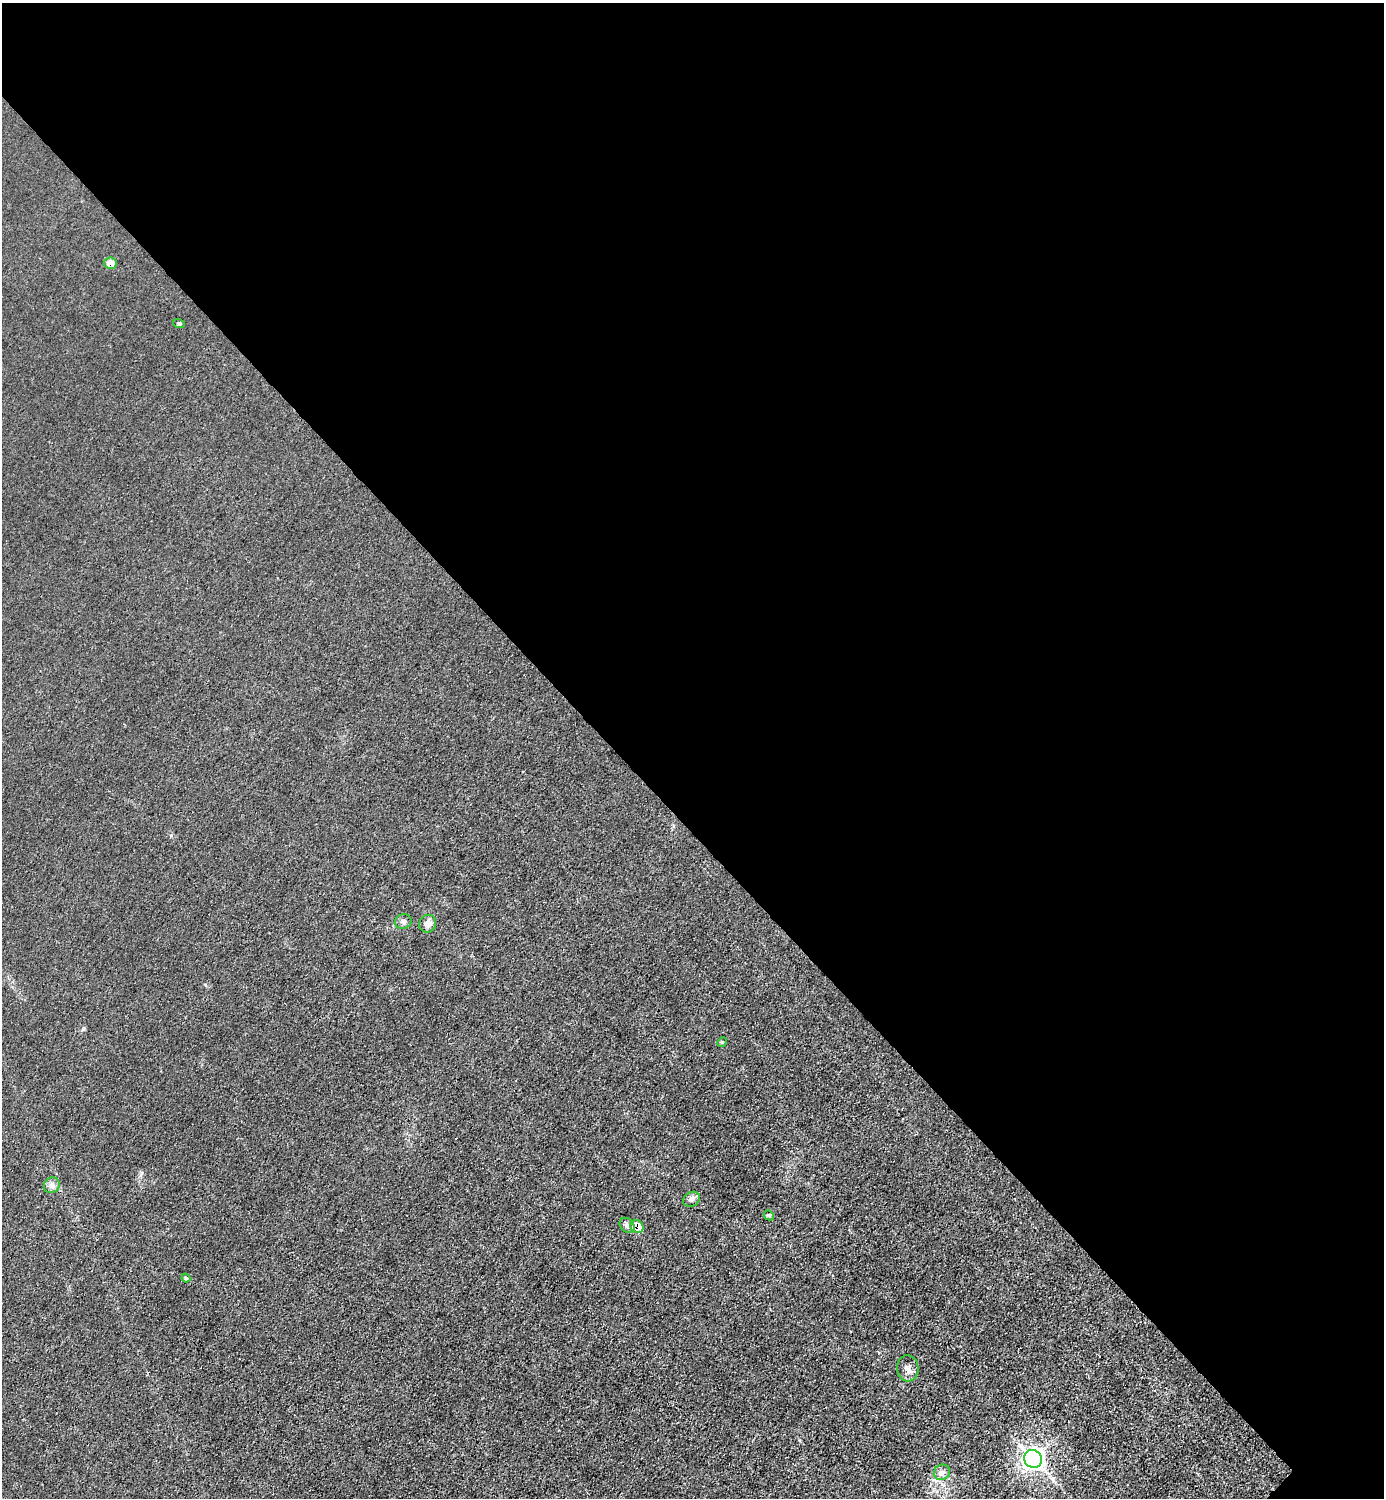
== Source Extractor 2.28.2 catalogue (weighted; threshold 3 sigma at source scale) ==
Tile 3 of 4 x 4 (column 3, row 1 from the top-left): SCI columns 3066-4447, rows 4488-5983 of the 5985 x 5985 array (HDU 1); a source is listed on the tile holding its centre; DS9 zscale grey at full resolution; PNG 1386 x 1500 px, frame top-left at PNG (2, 3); each listed source drawn as its Kron ellipse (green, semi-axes under 4 px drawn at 4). Shown black and unused: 55% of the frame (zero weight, under 3 of 4 exposures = <1% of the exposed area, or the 3 px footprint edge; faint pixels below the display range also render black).
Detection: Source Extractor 2.28.2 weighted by HDU 2 'WHT'; one run over the whole footprint, this tile lists its part. Background 0.0216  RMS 0.0063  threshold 0.0283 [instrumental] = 3 sigma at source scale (4.5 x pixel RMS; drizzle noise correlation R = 1.50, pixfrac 1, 0.05/0.05 arcsec/px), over >= 5 px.
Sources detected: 14; all 14 listed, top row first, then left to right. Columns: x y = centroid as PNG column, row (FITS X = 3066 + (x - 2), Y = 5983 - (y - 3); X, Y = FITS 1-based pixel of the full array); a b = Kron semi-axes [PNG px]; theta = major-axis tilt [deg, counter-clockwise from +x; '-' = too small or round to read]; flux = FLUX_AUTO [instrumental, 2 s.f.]
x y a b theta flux
110 263 6 5 - 6.1
179 324 6 4 -19 0.8
403 921 8 7 - 2.1
428 924 9 8 - 4.2
722 1042 5 4 - 0.77
52 1185 8 7 - 2.6
691 1199 9 7 30 2.1
769 1215 5 4 - 0.92
627 1225 8 6 -44 2.5
637 1226 7 6 - 10
186 1278 4 4 - 0.76
908 1368 13 11 -84 4.2
1033 1459 9 8 - 290
942 1472 8 7 - 2.5
Overlapping masked pixels (flux is a lower limit): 2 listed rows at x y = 110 263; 637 1226